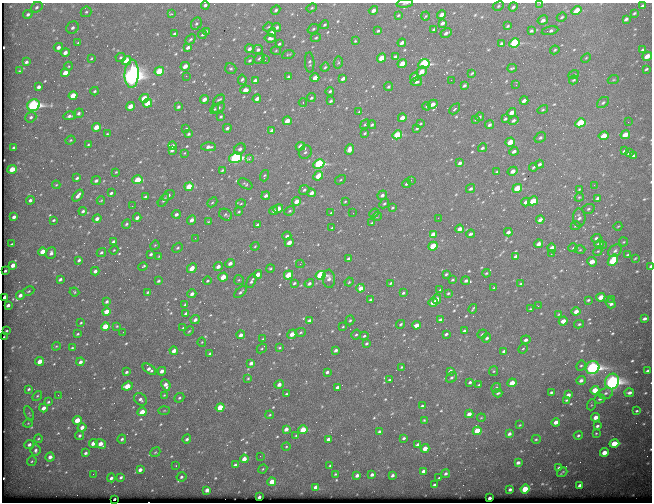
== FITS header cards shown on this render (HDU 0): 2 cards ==
NAXIS1  =                  650
NAXIS2  =                  500

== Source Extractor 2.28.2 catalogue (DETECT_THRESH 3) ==
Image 650 x 500 px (HDU 0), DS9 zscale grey, 1 PNG px = 1 image px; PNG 654 x 504 px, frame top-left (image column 1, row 500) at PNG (2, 3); each listed source drawn as its Kron ellipse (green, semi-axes under 4 px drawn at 4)
Background 687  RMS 3.5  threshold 10.5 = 3 sigma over >= 5 px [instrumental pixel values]
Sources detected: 593; of the 593, the 500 brightest by FLUX_AUTO listed and drawn (93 fainter detections omitted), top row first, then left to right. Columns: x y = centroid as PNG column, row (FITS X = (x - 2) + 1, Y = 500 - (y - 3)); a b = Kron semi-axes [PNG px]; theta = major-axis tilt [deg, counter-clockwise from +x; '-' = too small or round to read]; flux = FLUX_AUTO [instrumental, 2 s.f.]
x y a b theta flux
405 3 8 3 6 300
540 3 3 2 - 420
205 5 4 3 - 460
498 6 6 4 27 360
642 6 4 3 - 430
37 7 6 5 - 460
513 7 5 3 - 450
312 8 5 4 - 300
276 10 5 4 - 460
373 10 5 4 - 1000
577 11 5 4 - 6200
86 12 5 5 - 400
634 13 3 2 - 290
28 14 5 4 - 490
172 14 3 3 - 600
398 15 3 3 - 260
442 15 4 3 - 1600
425 16 4 3 - 210
562 17 5 4 - 330
626 19 4 3 - 590
543 20 5 4 - 950
442 23 4 3 - 730
196 24 6 5 - 410
324 25 5 3 - 280
508 26 4 2 - 320
268 27 5 3 - 210
277 27 4 3 - 560
73 28 6 5 - 750
313 29 6 4 20 410
434 29 3 3 - 360
206 31 3 2 - 270
378 31 3 3 - 300
531 31 4 3 - 400
550 31 8 4 11 590
272 32 4 3 - 1100
446 33 6 3 30 690
174 34 3 3 - 340
202 34 4 3 - 340
270 38 5 4 - 730
316 38 5 4 - 300
190 39 6 3 43 340
355 41 3 3 - 240
78 43 4 3 - 270
402 43 4 3 - 930
514 43 5 4 - 20000
279 44 4 3 - 330
501 44 4 3 - 390
58 47 5 4 - 1000
188 47 4 3 - 670
249 49 4 4 - 740
643 49 4 3 - 310
258 50 5 4 - 540
555 50 5 3 - 340
276 51 5 3 - 240
65 52 4 4 - 990
288 55 6 3 21 290
647 56 5 3 - 2700
120 57 5 4 - 370
395 57 4 3 - 510
91 58 4 3 - 250
259 58 6 4 34 510
382 58 5 4 - 4500
586 58 5 3 - 260
250 60 5 4 - 380
265 60 2 2 - 230
127 61 5 4 - 6500
26 62 4 3 - 520
310 62 10 4 -87 530
338 63 6 4 80 320
402 63 5 4 - 2800
424 64 5 4 - 26000
69 66 4 3 - 210
185 66 4 3 - 1500
325 67 4 4 - 330
512 68 5 2 - 310
231 69 6 5 - 440
646 69 3 2 - 340
19 71 4 3 - 220
159 71 5 4 - 6300
422 71 5 4 - 1800
65 73 4 4 - 2500
472 73 4 2 - 280
132 74 14 7 88 160000
574 74 5 3 - 230
186 76 3 2 - 270
288 77 4 3 - 400
414 77 4 3 - 1200
315 78 4 3 - 2600
343 79 4 3 - 870
242 80 5 3 - 520
451 80 2 2 - 670
574 80 5 3 - 330
613 80 5 3 - 250
255 81 4 3 - 990
416 82 6 4 11 530
516 85 3 2 - 320
464 86 4 3 - 550
39 87 4 3 - 740
388 87 4 3 - 380
245 90 5 4 - 1200
95 91 4 3 - 370
330 91 4 3 - 400
73 96 4 4 - 3900
144 98 5 4 - 5000
311 98 4 4 - 410
204 99 4 3 - 1300
257 99 4 3 - 1300
219 100 6 3 33 370
524 100 4 3 - 1100
331 101 4 2 - 370
303 102 4 3 - 450
603 102 7 4 40 490
147 103 5 4 - 3600
432 104 5 4 - 1400
33 105 6 5 - 50000
130 106 4 4 - 2500
427 106 4 3 - 350
178 107 3 3 - 440
218 108 6 4 30 560
215 109 5 4 - 290
455 109 6 3 44 470
543 110 5 4 - 300
359 112 3 3 - 230
78 113 5 4 - 510
512 113 5 3 - 2100
70 116 6 4 8 630
31 117 6 5 - 530
221 117 3 3 - 270
479 117 4 3 - 310
402 118 4 3 - 1700
476 119 4 2 - 290
505 119 4 3 - 400
513 120 5 4 - 650
287 121 4 3 - 2700
628 122 2 2 - 330
580 123 5 4 - 10000
365 124 5 3 - 290
420 124 3 2 - 200
372 125 4 3 - 360
490 125 4 4 - 560
96 127 4 4 - 2600
227 128 4 3 - 550
417 128 3 2 - 340
186 129 3 3 - 330
272 131 4 3 - 1200
365 133 4 3 - 290
107 134 3 3 - 240
189 134 4 3 - 370
397 135 5 4 - 13000
625 135 5 4 - 3900
604 136 5 4 - 4300
540 138 6 4 33 520
70 140 5 4 - 310
510 142 5 4 - 4500
88 145 4 4 - 260
172 146 4 4 - 790
300 146 5 4 - 1700
209 147 7 4 0 960
14 148 4 3 - 760
482 148 4 3 - 390
240 149 6 5 - 850
172 150 4 3 - 740
349 150 5 4 - 1800
514 151 4 3 - 840
624 151 4 3 - 410
305 152 7 6 - 630
184 153 4 3 - 200
629 153 4 3 - 550
634 156 4 3 - 720
235 158 6 5 - 41000
249 159 2 2 - 2200
460 163 4 3 - 590
319 164 5 4 - 25000
540 164 4 3 - 520
533 167 4 2 - 340
12 169 5 4 - 3900
222 170 3 3 - 280
513 171 5 4 - 1500
116 172 3 3 - 220
497 172 4 3 - 440
264 176 6 3 70 290
318 176 5 4 - 4400
77 178 3 3 - 380
138 180 5 4 - 5600
340 180 5 3 - 270
411 180 4 3 - 210
96 181 5 4 - 590
245 184 7 4 -28 430
406 184 4 3 - 410
56 185 4 4 - 220
594 185 4 4 - 270
189 186 4 4 - 4600
517 188 5 4 - 7600
471 189 5 4 - 480
579 189 3 2 - 230
304 190 5 5 - 490
111 193 4 3 - 390
312 193 4 3 - 1600
168 195 7 4 35 760
382 195 5 4 - 740
78 196 7 4 52 1100
266 196 4 3 - 760
145 197 4 3 - 410
579 197 4 4 - 280
598 198 4 3 - 520
30 200 4 3 - 560
101 200 4 2 - 230
163 200 7 4 54 430
296 201 4 4 - 1900
345 201 3 3 - 210
533 201 5 4 - 5700
212 202 5 3 - 300
526 202 4 3 - 1200
241 203 5 3 - 250
384 203 5 4 - 340
132 206 3 2 - 230
278 208 5 4 - 2300
393 208 3 3 - 270
588 209 6 4 18 420
83 211 4 3 - 520
274 211 4 3 - 520
290 211 5 4 - 350
239 212 3 3 - 280
331 213 3 3 - 300
353 213 2 2 - 220
374 213 5 4 - 300
176 214 4 4 - 750
226 215 7 5 -32 460
377 216 5 3 - 210
14 217 4 3 - 780
137 218 4 3 - 850
438 218 2 2 - 370
579 218 9 6 -88 820
97 219 4 3 - 1000
54 220 3 2 - 330
191 220 5 4 - 960
540 220 4 3 - 990
208 222 4 3 - 250
372 223 3 2 - 250
126 224 5 4 - 420
258 225 4 3 - 550
576 226 5 4 - 230
618 226 4 2 - 200
332 228 3 2 - 220
460 229 4 3 - 1900
508 232 4 3 - 850
433 234 4 3 - 1300
471 234 4 3 - 450
287 236 4 3 - 550
195 238 3 2 - 320
596 238 5 4 - 490
114 242 4 3 - 670
289 242 4 3 - 1900
623 242 4 4 - 240
12 244 3 2 - 210
539 244 4 3 - 1400
599 244 5 4 - 1000
155 245 5 3 - 260
603 245 2 2 - 1000
255 246 4 3 - 240
433 246 5 4 - 8200
178 248 6 4 40 430
552 248 4 4 - 1400
573 248 4 3 - 280
114 250 4 3 - 210
580 250 5 3 - 260
598 251 5 3 - 240
615 251 7 5 39 690
43 252 4 4 - 3700
101 252 5 4 - 420
51 253 6 5 - 750
151 254 4 3 - 420
551 254 2 2 - 1200
628 255 3 2 - 230
159 256 4 3 - 260
516 256 4 3 - 980
635 258 3 2 - 200
348 259 4 3 - 590
79 260 4 3 - 460
613 260 6 4 53 11000
592 262 5 4 - 2600
230 263 5 4 - 1100
300 264 4 4 - 330
13 265 4 3 - 2200
218 266 4 4 - 1300
143 267 5 2 - 460
650 267 3 2 - 690
192 268 5 4 - 2100
270 268 4 3 - 300
5 271 3 2 - 270
95 271 4 3 - 680
486 273 4 3 - 260
258 274 4 3 - 2000
446 274 3 3 - 310
288 275 5 4 - 6000
321 275 5 4 - 23000
223 277 4 4 - 4000
60 279 4 3 - 500
329 279 9 6 -85 1100
239 280 5 5 - 320
453 280 3 2 - 250
158 281 3 3 - 380
207 281 4 3 - 330
251 281 7 3 66 560
466 281 4 4 - 510
349 282 4 4 - 280
294 283 4 3 - 360
309 283 5 4 - 660
391 283 3 2 - 290
521 284 4 3 - 270
361 288 4 4 - 2200
494 288 3 2 - 200
440 290 3 3 - 330
29 291 6 3 27 290
74 292 5 4 - 250
148 292 4 3 - 270
240 292 7 3 43 520
403 293 3 3 - 330
448 293 4 3 - 300
192 294 4 3 - 990
20 295 4 3 - 980
5 297 4 3 - 1600
601 297 5 4 - 2800
437 299 5 4 - 2200
612 299 2 2 - 240
371 300 4 3 - 490
588 300 4 3 - 330
107 302 4 3 - 510
433 302 5 4 - 2000
610 303 5 4 - 740
8 305 4 3 - 790
185 305 4 3 - 300
538 306 3 2 - 480
473 309 5 2 - 300
530 309 3 3 - 260
576 311 4 4 - 1700
106 312 4 3 - 2900
186 313 4 3 - 670
559 314 4 4 - 310
645 319 4 3 - 610
195 320 4 3 - 870
350 320 5 4 - 320
440 320 4 3 - 510
309 321 4 3 - 1000
563 321 4 4 - 1700
81 323 3 2 - 210
401 324 4 3 - 360
579 324 5 4 - 350
416 325 4 3 - 1700
105 326 4 4 - 6400
117 326 3 3 - 210
343 327 4 2 - 210
183 328 3 3 - 250
7 331 3 2 - 260
189 331 5 3 - 280
464 331 4 3 - 420
123 332 2 2 - 400
301 332 5 4 - 340
78 334 3 2 - 300
292 334 5 4 - 2600
356 334 5 3 - 340
446 334 4 3 - 460
482 334 5 4 - 350
241 335 4 3 - 990
364 336 4 3 - 350
4 337 3 2 - 250
487 338 5 4 - 550
263 339 4 4 - 210
526 340 5 4 - 730
202 342 4 4 - 220
367 343 3 3 - 340
56 346 4 3 - 220
279 347 3 3 - 280
72 348 3 3 - 230
262 348 5 4 - 350
523 349 5 4 - 270
336 350 4 3 - 640
174 351 4 3 - 1400
504 351 4 3 - 460
210 354 3 3 - 460
40 361 4 3 - 2400
80 362 4 3 - 960
251 363 4 3 - 960
581 366 5 4 - 360
401 367 3 2 - 240
593 368 7 6 - 69000
149 369 7 4 -33 1000
162 371 4 4 - 1200
450 371 4 3 - 900
494 371 5 4 - 290
648 371 4 3 - 560
126 372 3 3 - 480
327 372 4 3 - 600
451 377 6 5 - 530
248 378 3 3 - 230
389 380 3 2 - 220
581 380 5 4 - 830
612 381 8 7 - 90000
470 382 3 3 - 430
512 383 4 4 - 2600
279 384 5 4 - 1200
166 385 6 4 -63 1300
479 385 3 2 - 240
127 386 6 4 20 4300
337 388 4 3 - 1200
496 388 5 4 - 470
29 389 3 3 - 390
595 390 4 4 - 3600
551 392 3 3 - 350
498 393 4 2 - 340
606 393 7 5 18 710
629 393 4 3 - 820
286 394 3 3 - 250
58 395 2 2 - 310
164 395 4 3 - 210
568 395 4 3 - 990
37 396 5 4 - 330
179 398 5 4 - 390
141 399 7 5 -38 800
600 399 6 4 18 430
566 400 3 2 - 270
48 402 3 3 - 330
591 405 5 3 - 230
422 406 3 3 - 340
220 407 4 4 - 6300
43 408 4 3 - 1600
164 410 5 3 - 260
637 411 3 2 - 280
142 412 4 4 - 4400
29 413 8 3 -64 280
469 414 4 3 - 1400
270 415 4 3 - 250
596 417 4 4 - 1900
481 418 4 3 - 210
77 420 4 4 - 4200
424 420 4 3 - 240
556 422 4 3 - 1300
28 423 5 3 - 200
520 425 3 2 - 210
597 426 4 3 - 490
82 427 4 4 - 1600
286 429 4 3 - 1300
303 430 4 4 - 10000
379 431 3 3 - 340
477 431 4 4 - 5800
596 433 4 3 - 220
509 434 4 3 - 650
296 435 4 3 - 230
578 435 4 4 - 390
80 436 5 4 - 490
404 438 3 3 - 370
38 439 4 3 - 250
122 439 4 4 - 470
187 439 5 3 - 510
328 439 4 3 - 800
536 439 4 4 - 330
93 443 4 4 - 2100
29 444 5 4 - 750
101 444 5 4 - 1900
614 444 5 4 - 5900
418 445 4 3 - 800
286 447 4 4 - 250
425 448 4 4 - 2300
35 450 6 5 - 630
155 452 5 4 - 310
604 452 4 4 - 2300
86 453 4 3 - 540
260 456 2 2 - 650
50 457 4 4 - 1200
244 459 4 3 - 2000
32 461 5 4 - 360
518 463 4 3 - 780
235 465 4 3 - 610
176 466 3 2 - 260
330 466 3 3 - 290
559 468 4 3 - 420
263 469 5 4 - 270
140 470 4 3 - 1100
423 471 4 3 - 830
562 472 6 2 38 280
446 473 4 3 - 490
93 474 3 2 - 280
335 474 3 2 - 230
357 475 4 3 - 820
372 475 4 3 - 710
392 475 4 3 - 600
121 477 3 3 - 440
181 477 5 4 - 460
111 478 4 3 - 620
439 478 3 3 - 240
272 482 4 4 - 3900
434 485 3 3 - 490
580 485 4 3 - 900
316 487 4 4 - 1500
510 489 3 3 - 460
525 489 4 4 - 7200
207 490 4 3 - 1100
259 497 3 3 - 790
490 498 3 3 - 610
114 499 3 2 - 390
At the frame edge (FLAGS 8, measured only in part): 3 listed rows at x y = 405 3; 540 3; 650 267
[93 fainter detections neither listed nor drawn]